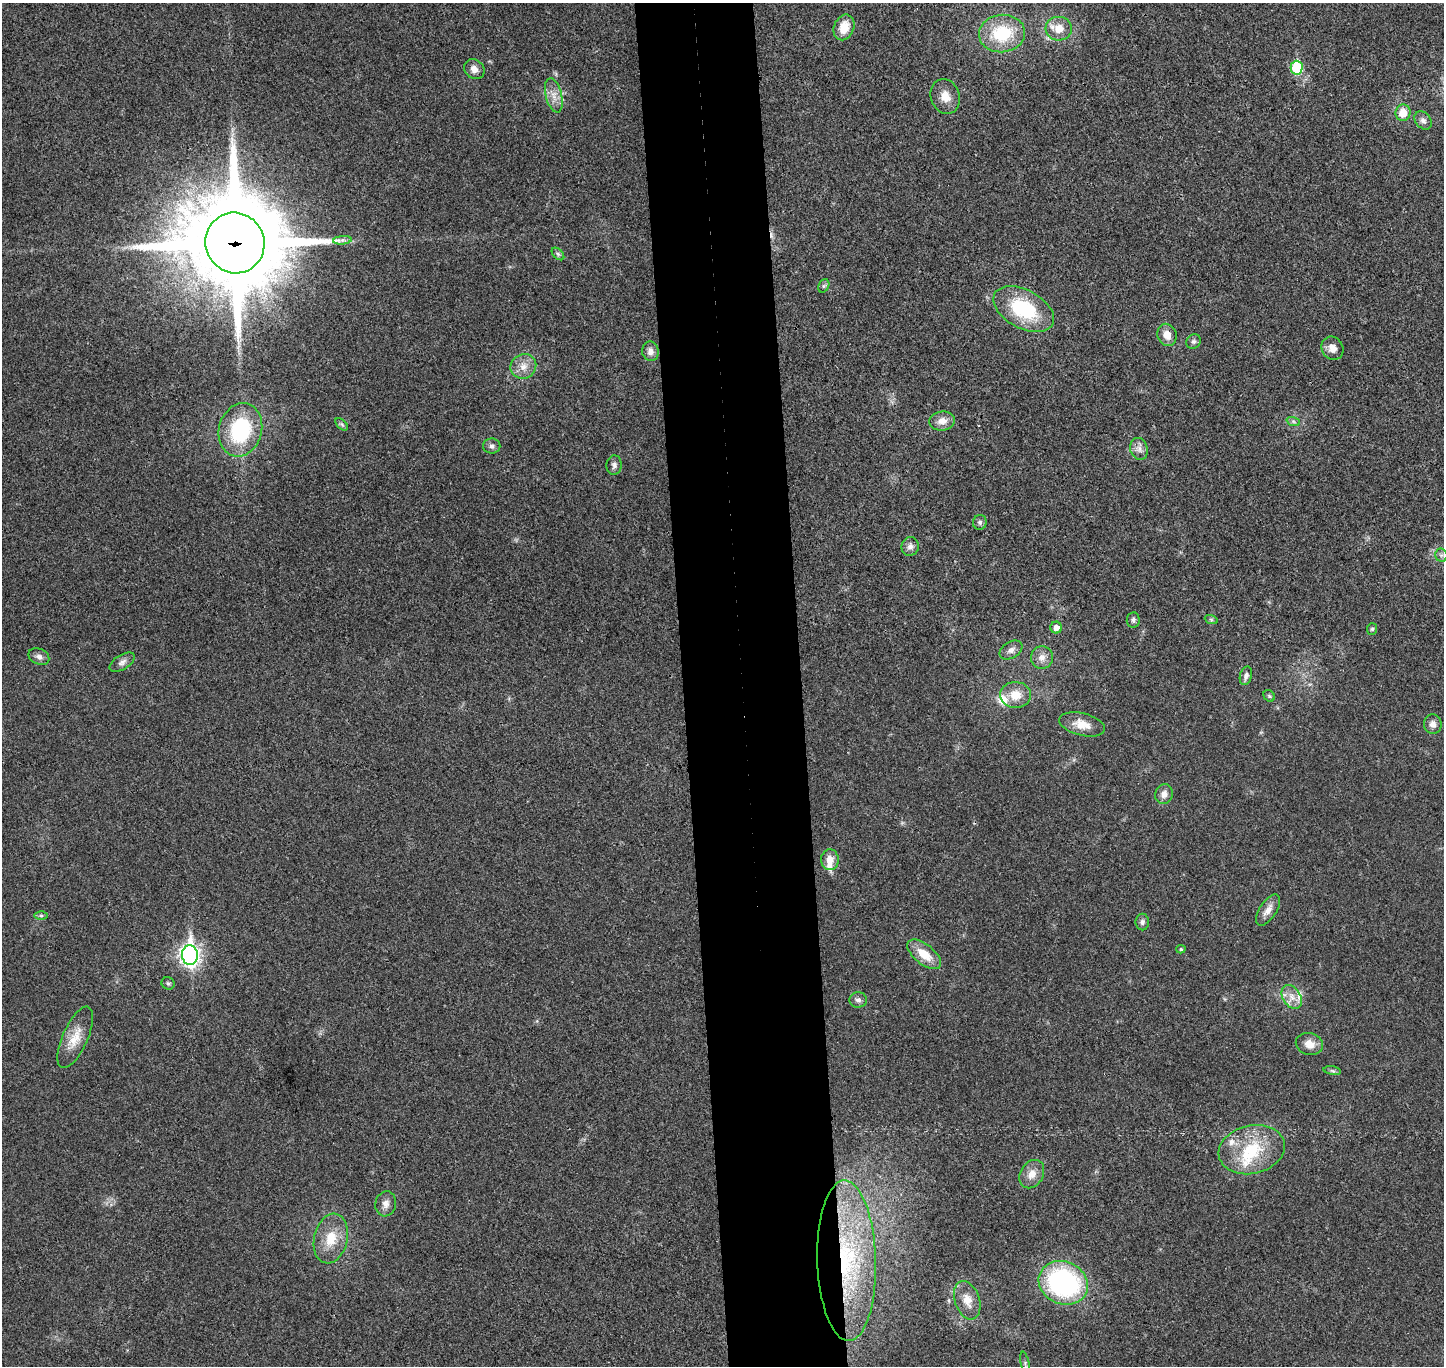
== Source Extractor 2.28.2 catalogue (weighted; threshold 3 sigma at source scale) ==
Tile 5 of 3 x 3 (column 2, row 2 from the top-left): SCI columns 1497-2938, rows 1495-2858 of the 4436 x 4365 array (HDU 1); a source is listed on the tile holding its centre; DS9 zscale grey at full resolution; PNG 1446 x 1368 px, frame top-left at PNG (2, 3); each listed source drawn as its Kron ellipse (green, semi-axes under 4 px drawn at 4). Shown black and unused: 8% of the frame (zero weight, under 3 of 4 exposures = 6% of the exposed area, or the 3 px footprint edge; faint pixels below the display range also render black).
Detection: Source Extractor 2.28.2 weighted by HDU 2 'WHT'; one run over the whole footprint, this tile lists its part. Background 0.0268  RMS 0.006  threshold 0.0269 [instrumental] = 3 sigma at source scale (4.5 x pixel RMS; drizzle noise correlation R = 1.50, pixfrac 1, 0.05/0.05 arcsec/px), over >= 5 px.
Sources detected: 71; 1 cosmic-ray / hot-pixel residue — neither listed nor drawn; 6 inside a brighter listed object's ellipse — not listed separately; the other 64 listed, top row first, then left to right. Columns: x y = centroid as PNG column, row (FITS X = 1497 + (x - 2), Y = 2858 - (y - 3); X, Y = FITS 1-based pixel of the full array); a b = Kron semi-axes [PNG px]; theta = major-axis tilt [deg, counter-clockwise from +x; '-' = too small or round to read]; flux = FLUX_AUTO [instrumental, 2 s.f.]
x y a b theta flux
844 27 13 10 68 10
1059 29 13 12 - 8.4
1002 34 23 18 5 30
1297 68 7 6 - 36
474 69 11 9 -41 4.2
554 95 17 8 -76 5.6
945 96 18 14 -73 7.6
1403 113 8 7 - 9.2
1423 120 10 7 -50 2.6
342 240 9 3 5 1.8
235 243 30 29 - 11000
558 254 7 4 -45 1.3
824 286 7 5 59 1.1
1024 309 33 19 -28 43
1167 335 11 9 -69 6.1
1193 341 7 7 - 1.8
1332 348 12 10 -57 5
650 351 10 8 -81 3.4
523 366 13 12 - 6.2
942 421 13 9 6 6
1293 421 7 4 -19 1.3
342 424 7 4 -44 1.2
240 430 27 21 75 48
492 446 8 7 - 2
1139 449 11 8 -74 3.6
614 465 10 7 86 2.2
980 522 7 6 - 1.5
910 546 9 8 - 2.8
1441 555 6 6 - 1.7
1211 619 7 4 -19 0.99
1133 620 8 6 82 1.7
1056 628 6 5 - 4.2
1372 629 6 5 - 1
1011 650 12 8 32 3.3
39 657 11 7 -26 2.7
1042 657 11 11 - 4.5
122 662 14 7 32 2.8
1246 676 9 6 75 2.6
1016 695 15 13 -4 10
1269 696 6 5 - 1
1082 724 23 11 -14 8.3
1433 724 9 9 - 3.2
1164 794 10 8 70 3.8
830 860 10 8 -84 6.2
1268 910 18 8 56 5.1
41 916 6 4 0 0.97
1142 922 8 6 90 1.8
1181 949 4 4 - 0.88
924 954 20 10 -39 12
190 955 10 8 -87 300
168 983 6 6 - 1.2
1292 997 13 9 -57 5.4
858 1000 8 7 - 2.3
75 1037 33 12 66 12
1309 1044 14 10 -15 5.8
1332 1071 9 4 -9 1.2
1252 1150 33 24 13 31
1032 1174 15 11 58 6.5
386 1204 12 10 81 4
331 1239 25 16 77 15
847 1261 80 29 -88 100
1063 1283 25 21 -23 110
967 1300 20 12 -71 8.6
1025 1364 12 2 -79 1.1
Overlapping masked pixels (flux is a lower limit): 2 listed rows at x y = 235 243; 847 1261